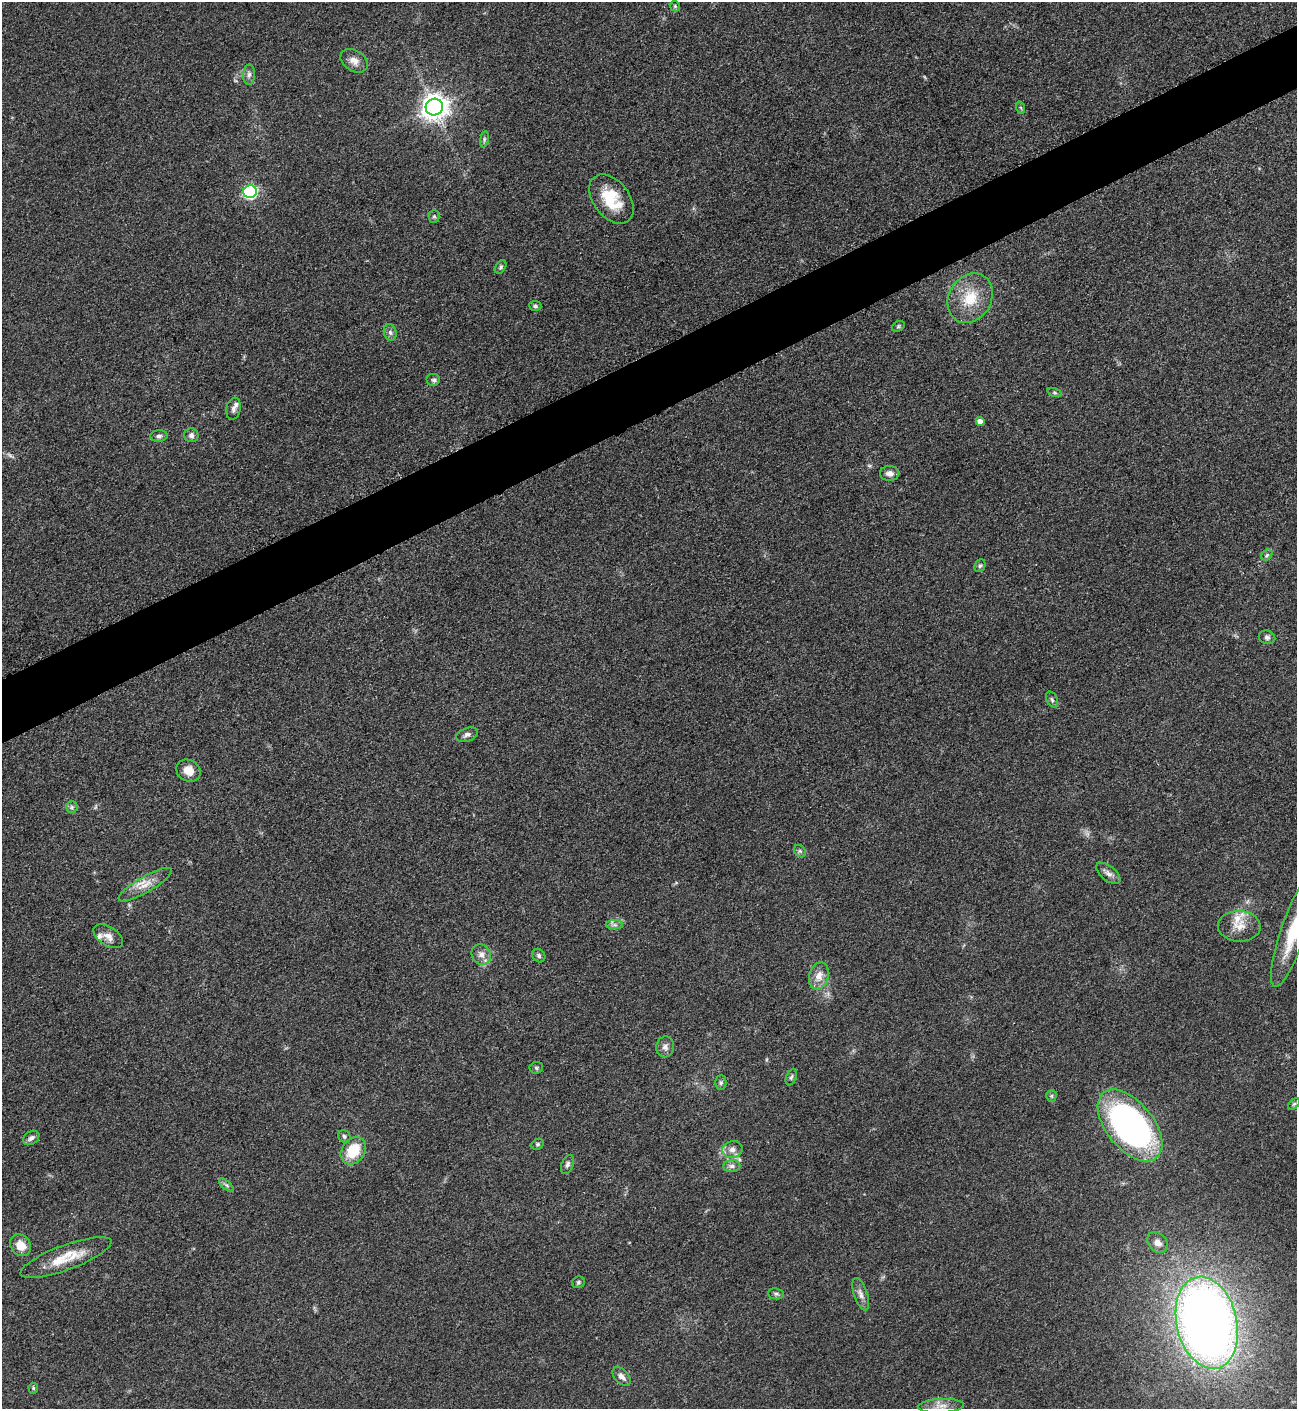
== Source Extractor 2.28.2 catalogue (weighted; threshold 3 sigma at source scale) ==
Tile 10 of 4 x 4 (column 2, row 3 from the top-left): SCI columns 1457-2751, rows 1415-2821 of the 5636 x 5647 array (HDU 1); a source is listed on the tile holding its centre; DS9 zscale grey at full resolution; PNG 1299 x 1411 px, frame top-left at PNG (2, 2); each listed source drawn as its Kron ellipse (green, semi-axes under 4 px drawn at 4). Shown black and unused: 4% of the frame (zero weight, under 3 of 5 exposures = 1% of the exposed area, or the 3 px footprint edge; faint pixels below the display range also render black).
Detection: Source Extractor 2.28.2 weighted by HDU 2 'WHT'; one run over the whole footprint, this tile lists its part. Background 0.095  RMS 0.0068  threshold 0.0304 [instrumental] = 3 sigma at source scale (4.5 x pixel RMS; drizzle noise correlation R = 1.50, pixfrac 1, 0.05/0.05 arcsec/px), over >= 5 px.
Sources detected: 67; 1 too faint to see at this stretch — neither listed nor drawn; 3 inside a brighter listed object's ellipse — not listed separately; the other 63 listed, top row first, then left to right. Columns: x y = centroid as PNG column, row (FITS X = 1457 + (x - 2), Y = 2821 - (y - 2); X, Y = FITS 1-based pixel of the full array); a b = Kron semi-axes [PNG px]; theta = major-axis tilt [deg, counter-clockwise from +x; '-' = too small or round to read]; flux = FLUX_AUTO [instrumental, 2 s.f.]
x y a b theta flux
675 6 6 4 -47 1
354 61 15 10 -33 5.5
249 75 10 6 89 2.2
434 107 9 8 - 700
1021 108 6 4 -71 0.9
484 139 8 4 82 1.3
250 192 6 6 - 120
611 199 28 18 -52 23
434 217 6 5 - 1.2
501 267 7 5 55 1.3
970 298 26 21 59 22
535 306 6 5 - 1.4
898 326 7 5 31 1.1
390 332 8 6 -75 2.3
434 380 7 6 - 1.7
1055 393 7 3 -19 0.98
234 409 11 7 78 2.7
980 422 4 4 - 5.1
191 435 7 7 - 2.7
159 436 8 6 3 2.1
890 473 10 7 -1 3.7
1267 555 6 5 - 1.2
980 566 7 5 66 1.3
1267 637 8 6 -20 2.1
1052 699 8 5 -63 1.7
467 735 11 6 18 2.4
188 771 12 10 -30 8.2
72 807 6 5 - 1.4
800 851 7 5 -46 1.2
1108 873 14 7 -38 3.4
145 885 30 8 30 9.3
615 925 8 4 0 1.9
1239 926 21 15 -2 11
1293 931 58 12 71 35
108 936 16 9 -33 5.1
481 954 10 9 - 4.6
539 956 7 6 - 1.7
819 976 14 9 74 7.2
665 1047 10 9 - 3.6
536 1068 7 6 - 1.2
791 1077 8 5 68 1.5
721 1083 7 5 89 1.5
1051 1096 5 5 - 1.2
1294 1104 7 4 44 1
1130 1125 42 23 -51 240
344 1136 6 5 - 1.4
31 1138 9 6 34 2.5
538 1144 6 5 - 1.2
732 1150 10 8 12 4.3
353 1151 15 11 53 22
567 1164 10 6 67 2.1
732 1166 8 6 0 2.5
226 1185 9 4 -42 1.7
1158 1242 11 9 -48 4.9
21 1245 11 9 -52 9.4
66 1257 48 12 20 21
578 1282 6 5 - 1.3
776 1294 8 5 -6 1.5
861 1294 17 6 -71 3.9
1207 1323 47 30 -77 640
622 1377 11 6 -48 3.5
33 1388 5 5 - 0.94
941 1406 23 7 3 7.1
Isophote crosses this tile's border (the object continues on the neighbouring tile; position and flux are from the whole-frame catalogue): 1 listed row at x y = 1293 931